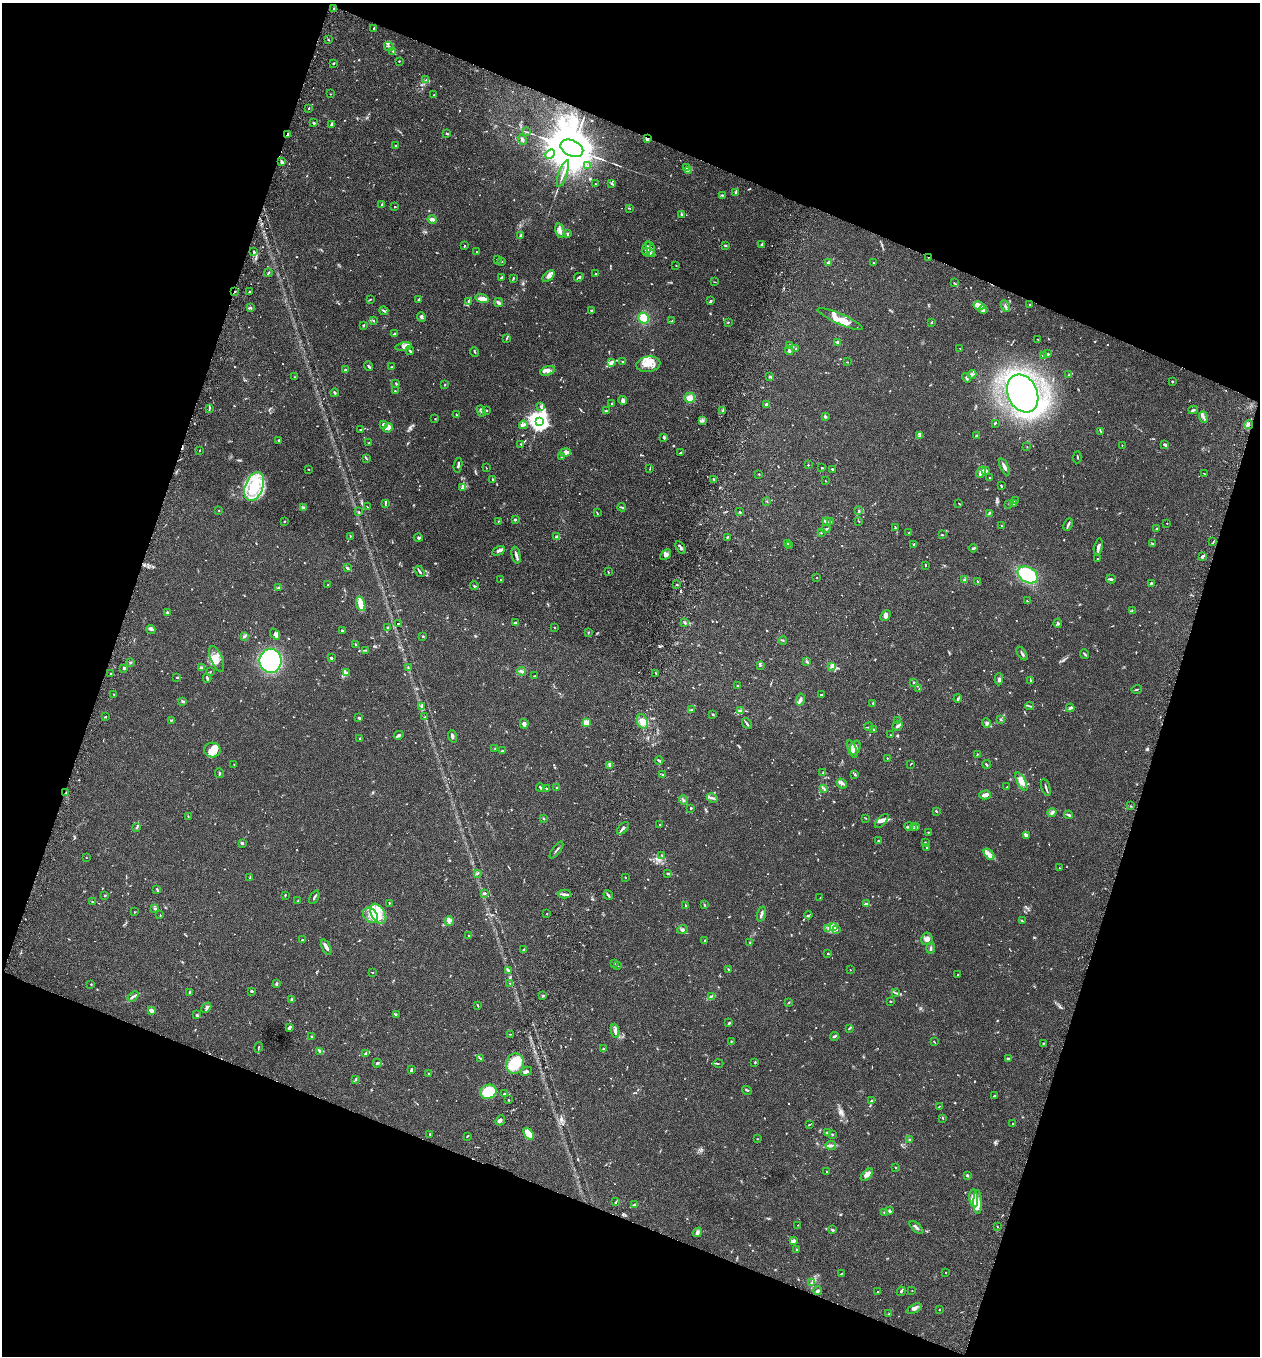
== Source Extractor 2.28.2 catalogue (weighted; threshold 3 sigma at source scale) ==
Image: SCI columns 192-5223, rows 28-5442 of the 5544 x 5467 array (HDU 1 of 3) = the unmasked area's bounding box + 8 px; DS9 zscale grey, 4 x 4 block average (1 PNG px = mean of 4 x 4 image px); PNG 1262 x 1358 px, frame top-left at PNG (2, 3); each listed source drawn as its Kron ellipse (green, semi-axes under 4 px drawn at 4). Shown black and unused: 39% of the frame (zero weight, under 3 of 6 exposures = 3% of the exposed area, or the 3 px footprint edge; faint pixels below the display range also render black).
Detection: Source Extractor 2.28.2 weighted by HDU 2 'WHT'. Background 0.0173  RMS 0.0019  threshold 0.00788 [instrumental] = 3 sigma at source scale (4.09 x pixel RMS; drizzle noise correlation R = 1.36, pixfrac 0.8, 0.05/0.05 arcsec/px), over >= 5 px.
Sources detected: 954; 8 too faint to see at this stretch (4 x 4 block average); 1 inside a brighter object's white glare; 5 cosmic-ray / hot-pixel residue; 2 long thin detections or spike segments (spike, bleed or trail) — neither listed nor drawn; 33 coinciding with a brighter row at this scale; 78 inside a brighter listed object's ellipse — not listed separately; of the other 827, all 500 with FLUX_AUTO >= 0.514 (the completeness limit of this list) listed and drawn (327 fainter detections not listed), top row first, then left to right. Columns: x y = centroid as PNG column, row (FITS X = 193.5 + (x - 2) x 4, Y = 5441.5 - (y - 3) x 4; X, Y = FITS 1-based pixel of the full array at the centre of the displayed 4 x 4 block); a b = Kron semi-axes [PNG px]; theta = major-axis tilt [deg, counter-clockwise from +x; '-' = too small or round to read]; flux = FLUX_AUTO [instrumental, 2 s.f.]
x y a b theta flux
334 9 3 2 - 0.76
374 28 3 2 - 0.73
328 39 2 2 - 0.55
389 46 5 2 - 2.1
393 51 4 2 - 1.7
399 61 2 2 - 0.61
333 63 2 2 - 1.1
425 80 3 2 - 0.85
330 94 2 2 - 0.64
434 95 2 2 - 0.85
309 108 3 2 - 0.81
314 123 3 2 - 1.7
332 124 3 2 - 3.2
527 132 4 2 - 0.94
447 134 3 2 - 1.6
288 135 3 2 - 4.1
522 139 5 2 - 1.8
647 139 3 2 - 3.1
396 146 2 2 - 6.6
572 148 12 8 -24 7900
550 154 5 3 - 3.3
282 162 3 2 - 2.8
588 166 2 2 - 0.54
686 168 3 2 - 1.1
688 170 2 2 - 0.71
563 174 14 2 71 4.4
612 183 4 2 - 1.4
595 184 2 2 - 0.62
736 193 2 2 - 1.1
722 195 3 2 - 1
381 205 3 2 - 0.76
395 207 2 2 - 0.77
629 208 4 2 - 0.66
682 215 4 2 - 1.2
432 219 4 3 - 3.3
560 231 7 4 -78 4.4
568 234 2 2 - 1.9
520 236 4 2 - 1.5
465 245 2 2 - 0.65
725 245 2 2 - 1.5
762 245 3 2 - 3.2
646 248 6 3 76 3
650 249 7 4 -76 4.1
254 252 3 2 - 1.5
477 252 2 2 - 1.1
648 253 7 3 -20 4.1
928 257 2 2 - 0.95
497 259 2 2 - 0.74
501 261 4 2 - 0.81
829 262 3 2 - 2.1
873 263 2 2 - 0.66
676 265 2 2 - 0.61
268 273 4 2 - 1.1
596 273 2 2 - 0.54
549 276 7 4 44 3.8
502 277 4 2 - 1.1
579 277 5 2 - 1.6
513 278 3 2 - 1.1
714 282 3 2 - 0.59
954 283 2 2 - 0.65
235 292 2 2 - 1.2
249 292 2 2 - 0.68
370 299 3 2 - 0.68
419 299 3 3 - 0.97
482 299 6 3 -15 11
468 301 2 2 - 1.1
710 301 4 2 - 2.4
499 302 5 3 - 2
1030 305 2 2 - 0.69
979 306 5 2 - 3
1005 306 6 2 -63 2
250 307 2 2 - 0.86
983 309 4 2 - 2.1
591 310 2 2 - 0.87
384 311 4 2 - 1.5
421 317 5 3 - 2.6
644 318 6 5 - 14
840 319 25 5 -24 14
373 321 2 2 - 1.3
672 321 3 2 - 0.71
728 322 3 2 - 0.65
931 323 2 2 - 1
363 325 3 2 - 1
395 333 4 2 - 1.3
507 338 4 2 - 0.85
1038 339 2 2 - 0.62
838 342 2 2 - 13
790 345 3 2 - 1.2
404 346 8 4 10 4.1
960 348 2 2 - 0.53
796 349 3 2 - 1.2
410 351 4 2 - 1.2
789 351 4 3 - 1.8
475 352 5 2 - 0.73
1047 354 2 2 - 1.6
1043 355 2 2 - 1.8
611 362 4 4 - 3.5
622 362 3 2 - 0.57
847 362 2 2 - 0.53
648 364 12 7 8 12
369 366 5 2 - 1.4
391 367 3 2 - 0.92
345 370 2 2 - 2.2
547 371 7 4 19 4.4
972 374 4 3 - 1.8
1069 375 3 2 - 1.1
295 377 2 2 - 0.73
770 377 3 2 - 1.7
966 378 5 2 - 1.9
1172 381 2 2 - 1.1
396 383 3 2 - 1
445 385 3 2 - 0.76
395 391 2 2 - 0.52
334 393 4 2 - 1.4
1023 394 20 14 -65 390
690 398 5 5 - 5.9
623 400 4 3 - 3.6
612 403 2 2 - 1.3
766 404 2 2 - 2.8
541 406 3 3 - 1.5
209 408 3 2 - 1.1
486 410 3 2 - 0.62
722 410 2 2 - 0.81
1193 410 5 2 - 1.7
481 411 6 2 -62 1.8
607 411 4 2 - 1.3
456 414 2 2 - 0.77
825 416 3 3 - 1.5
1203 417 6 2 -69 2.2
435 419 2 2 - 0.6
539 421 4 3 - 490
703 421 3 2 - 1.4
995 423 3 2 - 0.86
383 424 3 2 - 2.1
523 425 4 3 - 2.1
1248 425 4 2 - 2.6
388 428 5 4 - 4.8
360 430 3 2 - 1.3
1100 431 3 2 - 0.87
920 436 3 2 - 1.6
976 436 2 2 - 1.4
664 437 3 2 - 2.5
279 440 2 2 - 1.3
369 443 2 2 - 0.76
521 444 3 2 - 0.78
1164 444 4 3 - 1.5
1122 445 2 2 - 0.63
1027 447 2 2 - 0.54
200 450 2 2 - 0.53
565 452 6 3 12 6.1
681 453 4 3 - 1.6
562 457 2 2 - 0.96
1077 457 6 2 88 0.79
366 459 4 2 - 0.95
458 465 7 2 81 2.1
808 465 2 2 - 0.71
1004 467 9 2 -65 3.9
486 468 2 2 - 0.59
822 468 3 2 - 0.73
308 469 3 2 - 0.52
650 469 2 2 - 0.53
832 469 3 2 - 1
986 471 3 3 - 2.4
981 472 6 3 62 6.1
1204 473 4 2 - 0.52
759 474 2 2 - 0.59
990 477 2 2 - 0.52
492 479 3 2 - 0.6
714 479 4 2 - 1.8
826 481 2 2 - 0.61
254 486 15 9 69 43
1001 486 3 2 - 1.2
462 488 3 3 - 1.5
767 501 2 2 - 0.58
1015 501 3 2 - 1.5
385 503 3 2 - 0.99
959 503 3 2 - 0.76
1009 504 3 2 - 1.1
1014 504 3 2 - 0.75
367 507 3 2 - 0.58
622 507 4 2 - 0.98
303 508 3 2 - 1.4
219 511 2 2 - 0.62
859 511 3 2 - 0.69
359 512 3 2 - 0.79
740 512 3 2 - 0.83
597 513 4 2 - 0.76
989 513 3 2 - 1.7
515 520 2 2 - 6.9
284 521 2 2 - 1.1
498 521 3 2 - 0.56
859 521 3 2 - 0.64
827 522 4 2 - 1.6
830 522 3 2 - 0.75
1167 523 2 2 - 0.53
1068 524 6 2 65 2.2
1002 526 3 2 - 0.78
895 528 3 2 - 0.7
826 529 4 2 - 1.5
1156 529 3 2 - 0.9
909 532 3 2 - 0.59
821 533 2 2 - 0.57
942 535 2 2 - 0.88
557 536 4 2 - 1.5
350 537 4 2 - 0.6
727 537 3 2 - 0.79
418 538 4 2 - 1.5
1213 542 3 2 - 0.69
787 543 2 2 - 0.53
914 544 2 2 - 0.77
1152 544 3 2 - 0.89
789 545 2 2 - 0.77
681 547 7 2 -61 2.6
1098 547 8 3 77 3.2
973 548 4 2 - 1.3
498 551 7 2 28 3.3
516 555 8 2 -78 3.5
666 555 6 3 41 3.4
1202 557 3 2 - 3.9
1097 559 2 2 - 0.98
925 565 2 2 - 1.2
347 568 4 2 - 1.8
419 571 6 2 -57 1.8
608 572 2 2 - 0.69
1028 575 11 7 -31 67
817 577 2 2 - 1.7
1111 579 5 2 - 2.1
500 580 2 2 - 0.58
964 580 3 3 - 1.5
978 581 3 2 - 1.8
1151 583 4 2 - 1.8
328 585 2 2 - 1.3
677 585 2 2 - 1.7
474 586 4 2 - 1.1
279 588 4 2 - 1.5
1027 601 3 2 - 0.75
361 604 7 3 -73 13
1132 610 2 2 - 0.52
167 612 2 2 - 1.9
886 615 6 3 46 4.6
515 622 3 2 - 1.2
684 622 2 2 - 1
398 623 2 2 - 0.83
1058 623 4 2 - 1.3
388 627 2 2 - 3.2
555 628 2 2 - 1.1
151 629 4 3 - 1.9
343 631 4 3 - 1.6
588 633 3 2 - 0.86
275 634 6 3 -51 3.2
245 636 3 2 - 1.2
423 636 3 2 - 1.2
783 640 4 2 - 0.89
356 644 2 2 - 2.2
365 650 2 2 - 0.59
1022 653 8 2 -55 1.9
1085 654 5 2 - 1.2
331 658 2 2 - 2.4
217 659 14 6 -68 9.4
271 661 12 11 - 140
807 661 4 2 - 1.9
130 662 3 2 - 0.88
760 665 3 2 - 1
832 666 3 2 - 1.4
408 667 2 2 - 0.64
124 668 3 2 - 2.1
201 668 3 3 - 1.6
522 671 5 3 - 1.8
210 672 3 2 - 0.54
111 673 2 2 - 1.6
346 673 3 2 - 0.64
656 673 3 2 - 0.86
534 676 3 2 - 0.83
177 677 4 2 - 1.2
207 678 4 2 - 1.7
999 679 6 3 87 2.6
1031 680 2 2 - 0.84
914 682 2 2 - 1.2
738 686 3 2 - 0.59
919 689 3 2 - 0.87
1137 689 5 2 - 1.2
114 694 2 2 - 0.56
821 695 2 2 - 0.86
958 698 4 2 - 1.3
800 700 6 3 75 2.3
183 701 3 2 - 1.5
873 703 3 2 - 0.59
1030 706 4 2 - 1.3
421 707 3 2 - 1.5
1070 708 4 2 - 3.1
692 709 2 2 - 0.68
741 711 4 3 - 1.9
713 714 2 2 - 0.8
105 717 2 2 - 1.1
425 717 2 2 - 0.81
359 718 2 2 - 1.6
1001 719 3 2 - 0.97
171 720 3 2 - 0.96
642 721 7 5 -70 7.3
898 721 2 2 - 0.57
586 723 3 3 - 6.6
986 723 5 2 - 1.7
524 724 4 3 - 4.2
747 724 6 2 -52 2
897 726 5 2 - 2.2
869 727 4 2 - 0.77
874 729 2 2 - 1.5
399 735 5 3 - 2
891 735 2 2 - 0.75
453 736 6 2 -72 2.3
360 738 3 2 - 0.67
855 748 7 5 69 4
495 749 3 2 - 0.71
852 749 9 3 -68 5.4
212 750 8 7 - 11
502 750 2 2 - 0.68
977 754 3 2 - 0.56
887 758 2 2 - 0.76
659 760 4 2 - 1.6
234 764 2 2 - 0.56
910 764 3 2 - 0.56
986 764 4 2 - 1
610 766 4 2 - 1.2
219 773 5 2 - 0.98
823 773 3 2 - 0.74
855 774 3 2 - 1
662 775 2 2 - 1.6
1021 781 10 4 -62 8.9
842 784 5 3 - 2.5
540 787 4 2 - 2.1
1007 787 3 2 - 0.86
546 788 2 2 - 0.62
557 788 2 2 - 1.4
823 788 3 2 - 0.93
1046 788 9 2 -74 2
66 793 2 2 - 0.84
985 795 6 3 15 6.6
712 798 6 3 -25 2.5
683 800 5 2 - 1.7
1131 806 2 2 - 0.7
691 808 2 2 - 2.1
936 811 2 2 - 0.98
1052 813 4 3 - 3
1069 815 4 2 - 1.7
188 816 2 2 - 0.61
866 818 3 2 - 0.77
543 819 2 2 - 0.68
882 821 9 3 46 3.6
660 825 2 2 - 0.95
909 826 4 2 - 1.4
916 826 4 2 - 1.2
137 827 4 2 - 1.2
623 828 7 2 47 3.8
914 828 3 2 - 1.1
929 832 2 2 - 0.62
1027 835 3 3 - 1.6
878 841 3 2 - 1.2
242 843 3 3 - 1.3
925 843 4 2 - 1.1
926 847 3 2 - 0.75
556 850 10 2 54 2
989 854 6 4 -49 4.4
662 855 3 2 - 1.6
86 857 2 2 - 0.55
1059 868 2 2 - 0.77
478 873 2 2 - 0.72
668 873 3 2 - 0.94
625 877 2 2 - 0.61
250 878 2 2 - 0.53
157 889 3 2 - 1.5
485 893 2 2 - 1.7
564 894 6 2 -1 2.8
285 895 3 2 - 1.2
608 895 5 2 - 1.8
105 896 3 2 - 0.73
314 897 7 2 62 1.7
820 898 2 2 - 0.62
298 900 3 2 - 1.3
92 901 2 2 - 0.85
389 903 2 2 - 0.75
866 904 3 3 - 2.8
704 905 3 2 - 0.87
686 906 2 2 - 0.79
155 909 3 3 - 1.5
134 912 2 2 - 0.63
378 914 11 6 -57 15
547 914 2 2 - 0.54
761 914 8 2 73 2.7
160 915 2 2 - 0.53
371 915 9 6 -48 8.1
808 915 4 2 - 0.93
449 921 5 3 - 3
1022 921 4 2 - 0.84
834 927 2 2 - 11
683 929 5 3 - 2.1
828 929 2 2 - 0.62
836 929 3 2 - 1.2
468 935 2 2 - 0.56
927 939 6 5 - 5.6
302 940 3 2 - 0.69
705 940 3 2 - 0.74
750 943 3 2 - 0.92
326 947 8 3 -65 4.9
931 948 5 2 - 1.9
523 950 3 2 - 1.4
828 953 2 2 - 0.54
615 963 2 2 - 0.55
618 966 2 2 - 0.74
728 969 3 2 - 0.98
508 970 4 2 - 1.4
850 970 2 2 - 0.6
372 972 3 2 - 0.85
958 975 2 2 - 0.96
276 983 4 2 - 1.2
510 983 2 2 - 0.55
91 984 2 2 - 0.87
252 991 3 2 - 1.7
190 993 2 2 - 3.1
896 993 3 2 - 0.99
133 996 6 2 38 2.4
543 996 3 2 - 1.3
711 996 3 2 - 0.92
292 1000 3 2 - 3.8
890 1001 3 2 - 0.52
789 1002 3 2 - 0.72
478 1006 3 2 - 0.65
206 1008 6 2 39 1.9
152 1011 2 2 - 6.2
197 1014 3 2 - 1
396 1014 3 2 - 0.64
729 1023 3 2 - 1.8
289 1028 3 2 - 4.5
850 1028 3 2 - 1.1
615 1031 7 4 -83 3.2
510 1034 2 2 - 0.52
834 1036 4 2 - 1.9
312 1037 3 2 - 1.2
731 1041 2 2 - 0.59
934 1042 2 2 - 0.54
1043 1043 2 2 - 0.74
258 1047 5 2 - 1
603 1049 2 2 - 0.83
320 1052 3 2 - 0.77
366 1054 3 2 - 1.2
481 1059 3 2 - 0.71
1008 1059 3 2 - 1.3
755 1062 3 2 - 1.1
377 1063 4 2 - 1.2
515 1064 10 9 - 33
718 1064 5 2 - 0.95
411 1070 3 2 - 1.8
526 1071 6 3 24 3.1
428 1073 3 2 - 0.62
355 1080 3 2 - 0.87
747 1090 5 2 - 1.5
488 1092 8 7 - 44
504 1094 2 2 - 1.9
994 1096 2 2 - 1.9
508 1100 2 2 - 0.65
871 1101 2 2 - 0.79
939 1106 3 2 - 0.62
943 1118 4 2 - 0.66
500 1120 5 3 - 2.6
1013 1123 2 2 - 0.56
809 1125 2 2 - 0.54
827 1132 2 2 - 3.3
430 1134 3 2 - 0.62
528 1134 6 4 -51 17
832 1134 3 2 - 0.88
467 1136 3 2 - 0.79
757 1139 2 2 - 0.63
910 1139 2 2 - 0.67
831 1145 5 2 - 2.5
895 1167 2 2 - 0.71
827 1172 2 2 - 0.61
867 1175 7 3 44 4.1
967 1175 2 2 - 2.3
974 1198 9 4 -85 20
616 1202 3 2 - 0.7
978 1202 12 3 -89 8.5
635 1204 3 3 - 1.2
890 1211 3 2 - 1.8
884 1213 2 2 - 1
798 1225 2 2 - 0.72
997 1227 2 2 - 0.54
917 1228 8 2 -41 2.5
832 1230 3 2 - 1
697 1232 5 4 - 2.2
793 1241 4 3 - 4.2
796 1249 2 2 - 0.71
946 1272 2 2 - 0.56
842 1273 4 2 - 0.72
811 1283 2 2 - 0.51
818 1291 4 2 - 2.5
901 1291 5 2 - 1.6
912 1291 2 2 - 0.57
877 1292 2 2 - 1
914 1309 8 3 24 2.9
939 1309 2 2 - 0.61
889 1314 3 2 - 1.3
Overlapping masked pixels (flux is a lower limit): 4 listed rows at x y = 288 135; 647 139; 928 257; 235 292
Diffuse or blended objects may show on this block-average render without a row.